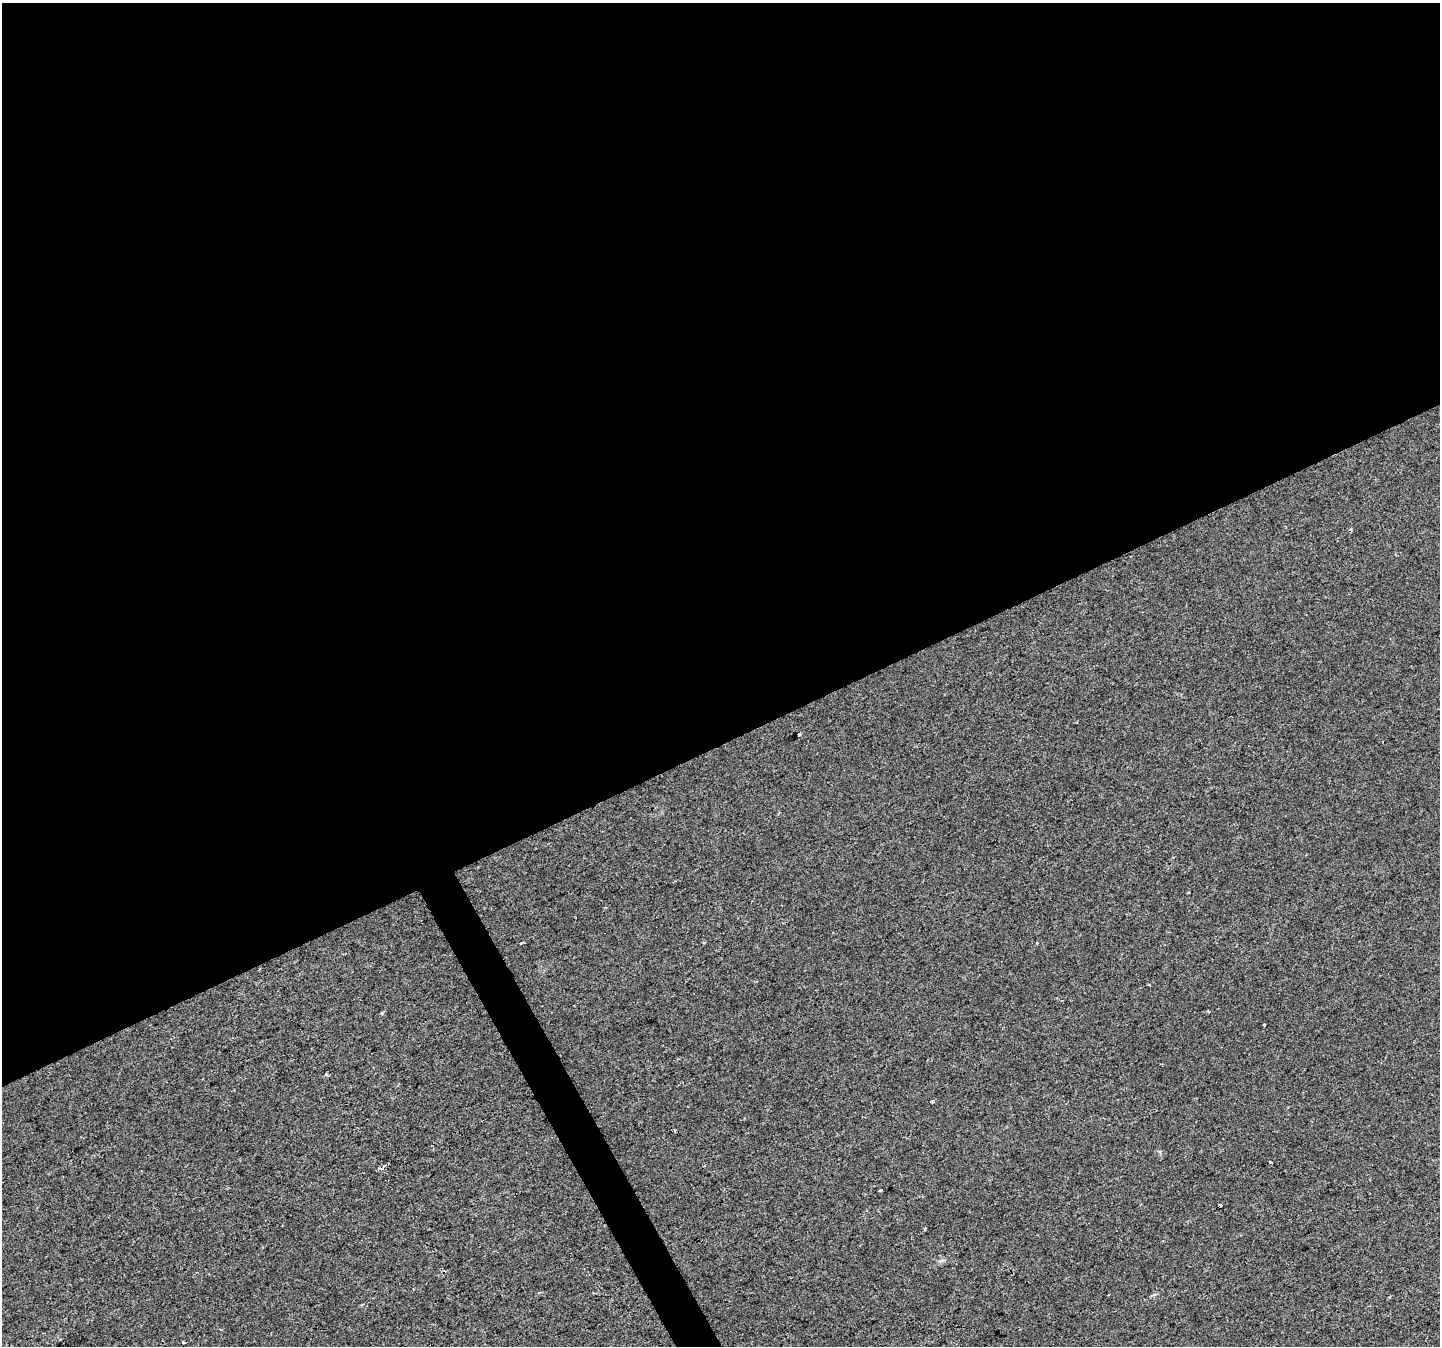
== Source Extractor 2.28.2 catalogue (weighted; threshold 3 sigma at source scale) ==
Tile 2 of 4 x 4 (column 2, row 1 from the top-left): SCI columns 1439-2876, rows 4130-5473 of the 5753 x 5632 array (HDU 1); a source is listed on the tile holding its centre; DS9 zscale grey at full resolution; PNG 1442 x 1348 px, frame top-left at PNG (2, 3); no overlay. Shown black and unused: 56% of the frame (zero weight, under 2 of 3 exposures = <1% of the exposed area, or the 3 px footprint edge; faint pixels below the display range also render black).
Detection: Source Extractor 2.28.2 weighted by HDU 2 'WHT'; one run over the whole footprint, this tile lists its part. Background 0.0138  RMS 0.0048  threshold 0.0217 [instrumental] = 3 sigma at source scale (4.5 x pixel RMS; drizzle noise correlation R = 1.50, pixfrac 1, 0.0396/0.0396 arcsec/px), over >= 5 px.
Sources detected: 13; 2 cosmic-ray / hot-pixel residue — not listed; the other 11 listed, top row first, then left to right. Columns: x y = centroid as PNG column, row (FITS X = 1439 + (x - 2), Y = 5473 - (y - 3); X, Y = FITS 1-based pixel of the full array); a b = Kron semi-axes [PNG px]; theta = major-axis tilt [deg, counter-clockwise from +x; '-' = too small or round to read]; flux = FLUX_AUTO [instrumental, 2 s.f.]
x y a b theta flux
799 734 3 3 - 2.2
1189 892 3 2 - 0.32
521 943 3 3 - 0.75
1148 984 3 2 - 0.45
1265 1025 3 3 - 0.95
932 1101 4 3 - 0.68
674 1129 4 3 - 0.52
1270 1162 3 3 - 2.9
880 1190 3 3 - 1.2
925 1228 3 3 - 0.7
183 1342 3 3 - 0.92